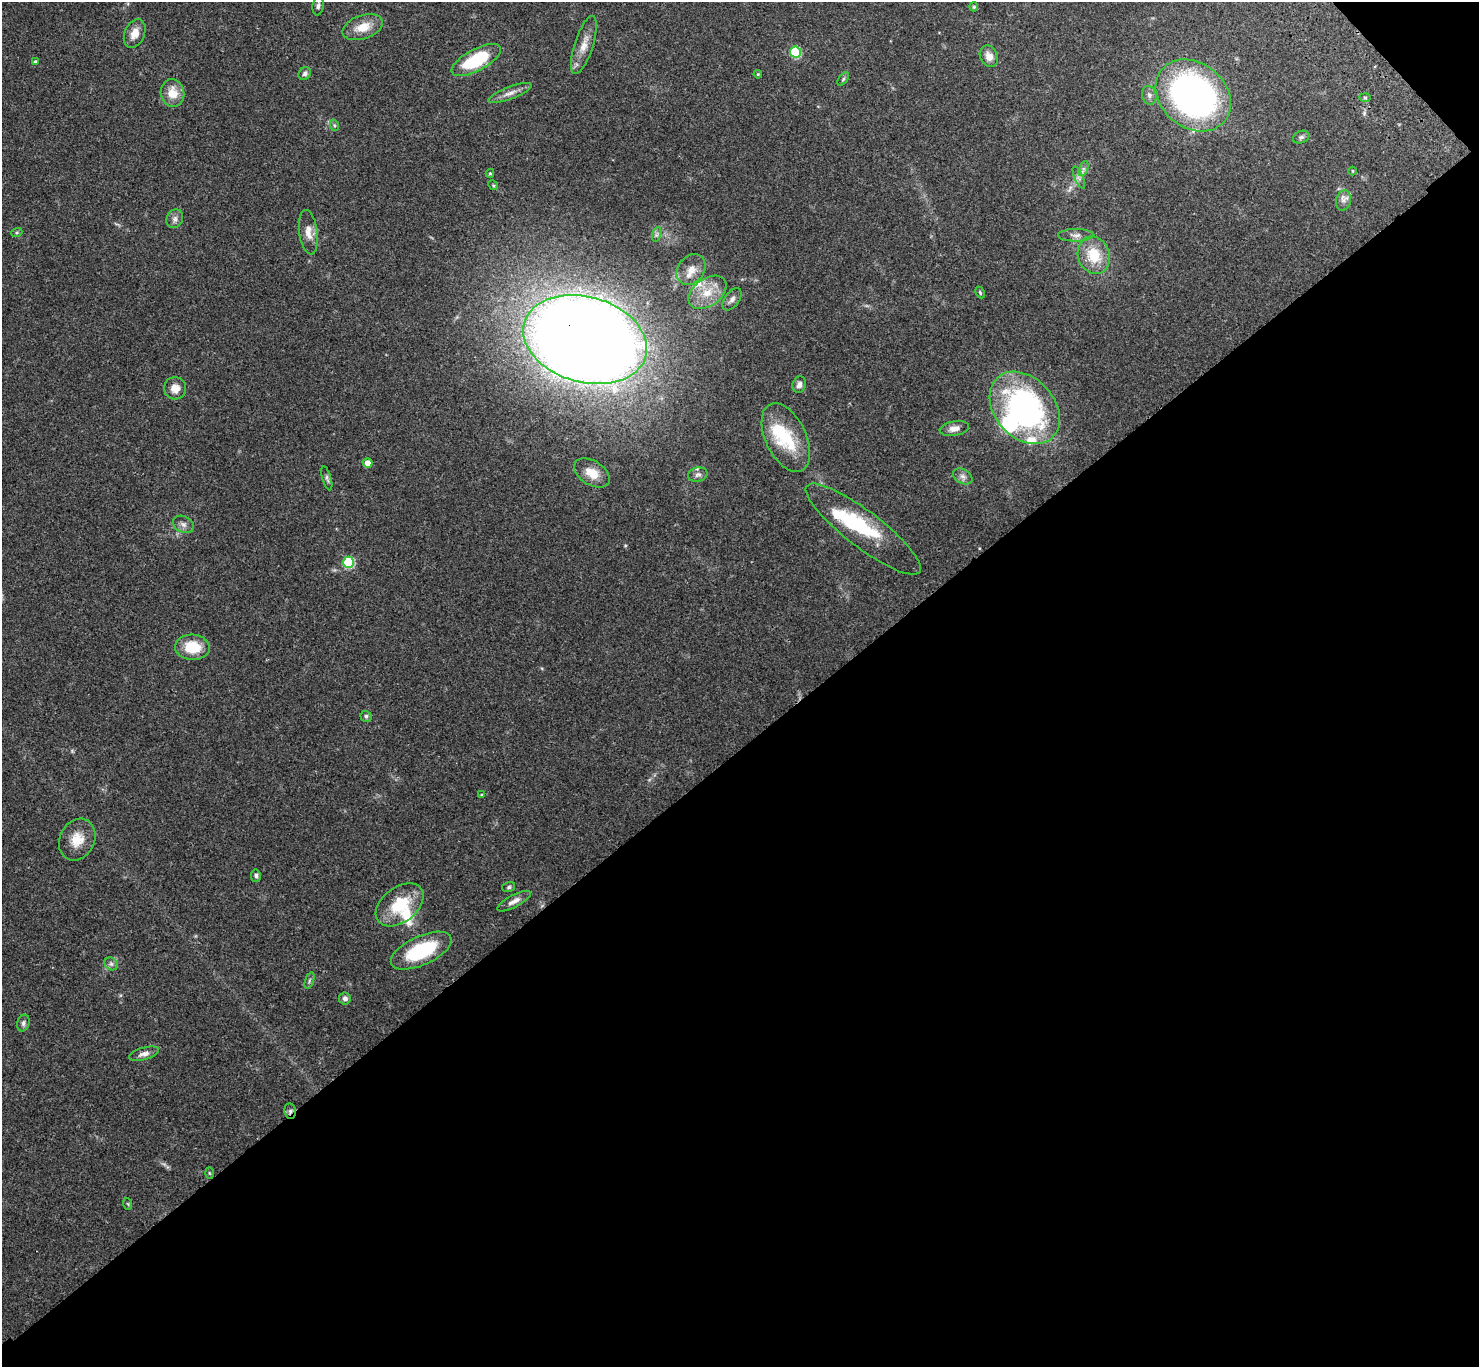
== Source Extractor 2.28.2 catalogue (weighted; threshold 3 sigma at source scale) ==
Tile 12 of 4 x 4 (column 4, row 3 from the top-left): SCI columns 4531-6007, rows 1611-2975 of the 6109 x 6091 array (HDU 1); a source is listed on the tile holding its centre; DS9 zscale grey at full resolution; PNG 1481 x 1369 px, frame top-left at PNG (2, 2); each listed source drawn as its Kron ellipse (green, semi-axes under 4 px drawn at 4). Shown black and unused: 46% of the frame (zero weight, under 3 of 4 exposures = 6% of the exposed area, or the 3 px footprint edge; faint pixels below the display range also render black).
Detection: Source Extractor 2.28.2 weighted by HDU 2 'WHT'; one run over the whole footprint, this tile lists its part. Background 0.0504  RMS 0.0055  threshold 0.0246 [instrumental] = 3 sigma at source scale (4.5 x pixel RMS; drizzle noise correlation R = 1.50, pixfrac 1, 0.05/0.05 arcsec/px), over >= 5 px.
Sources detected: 73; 3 inside a brighter object's white glare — neither listed nor drawn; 4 inside a brighter listed object's ellipse — not listed separately; the other 66 listed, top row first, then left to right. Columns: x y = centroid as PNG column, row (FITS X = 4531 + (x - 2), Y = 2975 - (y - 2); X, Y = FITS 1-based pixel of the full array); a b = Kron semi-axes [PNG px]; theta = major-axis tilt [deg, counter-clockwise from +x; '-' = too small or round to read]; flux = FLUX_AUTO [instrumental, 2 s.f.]
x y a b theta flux
318 6 10 5 82 1.4
974 7 4 4 - 0.73
363 27 21 12 19 8.6
135 34 15 10 67 5.3
584 45 30 9 72 6.9
795 52 5 5 - 35
989 56 11 9 -65 4.1
476 60 27 11 28 32
35 61 4 4 - 0.75
305 74 7 5 54 1.5
758 74 4 4 - 0.58
843 79 8 4 54 0.93
172 93 14 11 -75 8.3
510 93 23 6 21 3.8
1149 95 9 7 -79 1.9
1193 95 41 32 -39 170
1365 97 6 4 -2 0.75
334 125 6 3 -72 0.65
1301 137 8 6 22 1.3
1083 169 8 4 71 1.5
1353 171 4 3 - 0.39
490 173 4 3 - 0.8
1079 177 12 4 -67 1.7
493 185 5 4 - 0.64
1343 200 10 7 79 2.4
175 219 10 8 63 2.2
17 232 5 3 - 0.66
308 232 22 9 -82 5.2
657 234 7 4 71 1.2
1076 235 17 6 1 2.7
1094 255 19 15 -71 16
691 270 17 13 53 6.7
707 292 21 13 36 11
980 292 6 4 -64 0.68
732 299 13 7 53 2.4
585 339 63 43 -16 1500
799 385 8 6 71 2.2
175 388 11 11 - 5.3
1025 408 41 30 -48 130
954 429 15 7 10 3.3
786 438 37 20 -65 25
368 463 5 4 - 5.7
592 473 19 12 -31 8.4
698 475 10 7 13 2
963 476 10 7 -30 2
327 478 12 4 -73 1.3
183 524 11 8 -27 2.4
863 529 71 18 -37 36
349 562 5 5 - 36
192 647 17 12 -3 15
366 716 6 5 - 1.1
482 795 4 3 - 0.59
77 840 22 17 65 9.5
256 876 6 5 - 1.2
509 887 6 5 - 0.9
514 901 18 6 27 3.1
400 905 27 17 38 22
421 951 33 14 24 33
111 964 7 5 -43 1.4
309 981 8 3 71 0.89
345 998 6 6 - 1.9
23 1023 8 6 73 1.4
144 1054 15 6 16 2.6
290 1111 8 6 -81 1.4
209 1173 6 4 -88 0.53
128 1204 6 3 -71 0.58
Overlapping masked pixels (flux is a lower limit): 2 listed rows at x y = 585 339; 290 1111